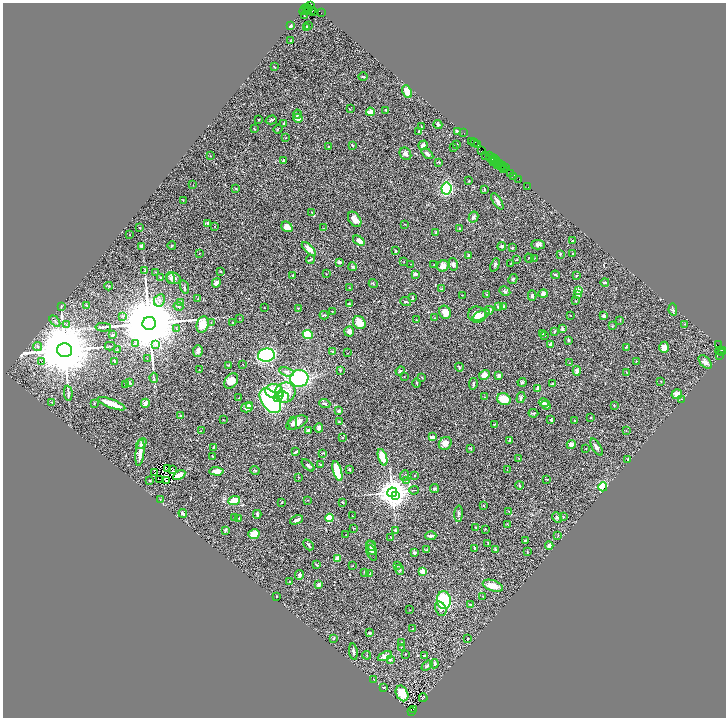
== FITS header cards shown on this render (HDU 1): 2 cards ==
NAXIS1  =                 1447
NAXIS2  =                 1431

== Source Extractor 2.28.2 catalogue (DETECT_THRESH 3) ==
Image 1447 x 1431 px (HDU 1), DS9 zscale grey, zoomed out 1/2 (1 PNG px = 2 x 2 image px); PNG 728 x 720 px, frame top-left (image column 2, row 1430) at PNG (3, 3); each listed source drawn as its Kron ellipse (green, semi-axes under 4 px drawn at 4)
Background 0.811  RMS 0.028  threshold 0.0836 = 3 sigma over >= 5 px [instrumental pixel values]
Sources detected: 434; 48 cannot appear on this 1/2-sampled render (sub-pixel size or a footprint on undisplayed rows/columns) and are neither listed nor drawn; the other 386 listed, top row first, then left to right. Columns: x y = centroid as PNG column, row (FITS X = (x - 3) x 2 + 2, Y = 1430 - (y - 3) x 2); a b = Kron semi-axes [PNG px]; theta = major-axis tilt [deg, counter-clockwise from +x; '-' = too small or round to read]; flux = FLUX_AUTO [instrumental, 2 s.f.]
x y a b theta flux
310 5 2 2 - 44
309 8 4 3 - 600
305 9 6 2 49 120
307 10 2 1 - 71
309 11 2 1 - 130
312 11 2 1 - 67
314 12 2 1 - 24
321 13 2 1 - 43
304 16 2 1 - 3
308 25 3 2 - 3.8
290 26 2 2 - 35
306 28 4 3 - 16
290 41 2 2 - 2
274 67 2 2 - 3.2
363 77 4 2 - 3.5
407 92 6 4 -64 51
350 109 3 2 - 2.2
386 110 3 3 - 6
370 112 4 3 - 52
298 114 4 3 - 10
298 118 5 4 - 30
258 120 2 2 - 2.6
271 120 6 3 17 8.6
284 123 3 2 - 7
438 124 4 4 - 12
421 127 3 2 - 2.9
254 129 3 2 - 4.5
278 129 4 2 - 3.1
419 131 4 2 - 4.1
457 131 4 2 - 12
464 133 2 1 - 25
286 138 2 2 - 2.2
472 141 3 1 - 72
475 142 2 1 - 53
457 144 2 2 - 6.1
352 145 3 3 - 4.3
423 145 5 4 - 14
478 145 3 1 - 57
328 147 3 2 - 2.4
453 148 3 1 - 1.9
481 151 2 1 - 30
405 154 6 5 - 20
427 154 7 3 -38 12
489 155 3 2 - 55
211 156 2 1 - 1.8
485 156 2 1 - 42
491 157 4 2 - 180
492 159 3 2 - 110
494 159 2 2 - 75
495 160 2 1 - 100
284 161 3 3 - 9.8
494 161 2 1 - 23
439 162 3 2 - 4.7
496 163 2 1 - 100
500 163 2 1 - 37
502 165 2 2 - 91
498 166 2 2 - 110
500 166 3 1 - 110
503 168 2 1 - 77
505 168 4 1 - 94
511 173 3 2 - 110
514 177 4 2 - 59
519 179 3 2 - 43
469 181 2 2 - 4.4
193 185 2 1 - 1.6
528 187 2 1 - 100
446 188 6 5 - 470
236 189 3 2 - 4.5
485 189 3 2 - 4.3
183 201 3 2 - 2.9
497 201 9 3 -56 23
312 212 2 2 - 3.7
473 217 5 4 - 9
355 219 8 5 -55 34
208 223 3 3 - 7.3
405 224 2 2 - 2.3
215 226 2 1 - 1.7
287 227 6 5 - 41
140 228 2 2 - 4.4
324 228 2 2 - 2.8
459 229 3 3 - 4.8
435 233 3 3 - 4.2
130 235 2 1 - 1.2
572 240 3 2 - 3.7
359 241 6 4 -34 37
538 245 7 4 -3 13
141 246 3 3 - 11
172 246 4 2 - 4.7
502 246 4 4 - 6.8
513 248 3 2 - 5
309 249 9 4 -44 33
395 251 2 2 - 7.5
199 253 2 2 - 1.7
560 254 3 3 - 5.2
573 254 2 2 - 2.6
469 256 2 2 - 18
529 258 5 2 - 3.6
535 258 2 1 - 2
517 259 4 3 - 3.4
310 260 4 2 - 4
339 262 3 3 - 8.9
404 262 2 1 - 1.3
510 263 2 2 - 1.5
411 264 2 2 - 1.7
453 264 6 4 -77 15
434 265 2 2 - 2.1
495 265 7 3 69 9.9
443 266 6 5 - 39
353 267 4 2 - 6.7
145 271 3 2 - 3.3
220 271 2 2 - 2.4
156 272 3 2 - 2.5
326 274 3 2 - 1.8
415 274 3 2 - 21
293 275 3 2 - 7
555 275 4 3 - 6.3
576 275 2 2 - 1.8
161 278 3 2 - 5.3
170 278 6 3 -74 9
173 278 7 5 -12 17
513 279 5 3 - 7.3
605 282 4 2 - 6.3
216 283 5 3 - 17
373 284 4 3 - 5.4
109 286 4 2 - 4.4
184 287 7 3 -74 8.9
349 287 3 1 - 2.3
441 289 3 2 - 2.9
505 291 5 4 - 8.6
578 291 3 2 - 180
543 294 5 4 - 15
462 295 2 1 - 1.4
487 295 3 2 - 4.3
577 295 3 2 - 14
532 296 5 3 - 11
412 298 4 3 - 4.5
198 299 2 2 - 2
159 300 6 5 - 18
576 301 2 2 - 2.5
406 302 6 2 -20 6
181 303 3 3 - 12
349 304 3 3 - 3.9
86 305 3 2 - 2.4
61 306 4 2 - 2.9
178 306 5 3 - 7.1
264 307 2 1 - 1.6
498 307 2 2 - 17
503 307 2 2 - 3
298 308 4 3 - 3.8
489 310 4 4 - 34
673 310 6 3 -79 7.1
332 311 3 2 - 2.9
445 312 7 5 -63 45
324 315 4 2 - 4.4
477 315 9 8 - 53
481 315 9 4 28 24
570 315 3 2 - 2.1
123 316 3 3 - 5.7
604 316 4 3 - 11
239 318 2 2 - 2.4
435 318 3 2 - 3.5
416 320 2 2 - 1.9
620 320 2 2 - 2.3
55 321 6 3 -50 7.8
211 322 2 2 - 2.5
149 323 6 6 - 110000
233 323 3 3 - 7
359 323 7 6 - 67
203 324 8 6 73 110
685 324 3 2 - 2.2
67 325 3 2 - 3.7
612 326 3 2 - 3.3
103 327 8 3 -1 9.4
177 329 3 2 - 2.4
562 329 3 2 - 15
349 331 5 4 - 23
554 331 2 2 - 6
308 334 5 4 - 190
543 334 2 2 - 2.2
113 335 3 2 - 6.1
545 335 2 2 - 3
568 340 3 2 - 7
135 343 4 2 - 6.7
550 344 3 3 - 11
155 345 3 3 - 6.1
718 345 3 2 - 200
110 346 5 2 - 4.4
37 347 5 4 - 10
626 347 3 2 - 3.7
664 347 5 4 - 27
64 350 7 7 - 64000
117 350 2 2 - 3.9
198 351 6 5 - 18
721 351 5 2 - 620
332 352 3 2 - 9.2
347 353 2 1 - 1.3
721 353 2 1 - 39
266 355 8 6 8 490
720 356 4 1 - 50
147 359 4 2 - 2.3
41 361 3 2 - 6.8
115 361 3 2 - 5.4
636 361 2 2 - 2.8
705 362 8 5 -48 21
570 363 2 1 - 1.5
228 365 4 2 - 4.6
243 365 2 1 - 1.3
459 367 4 2 - 5.2
199 370 2 2 - 1.9
340 370 3 3 - 4.6
400 371 5 3 - 7.9
577 371 5 4 - 22
287 372 7 4 -17 23
627 373 3 2 - 2.8
484 375 5 4 - 49
499 376 3 2 - 26
404 377 2 1 - 1.7
422 377 4 2 - 3
154 378 5 2 - 5.1
299 378 9 8 - 450
231 381 8 6 55 52
661 381 3 2 - 2.8
522 382 4 3 - 8.8
129 383 4 2 - 8.4
417 383 4 3 - 5.4
552 383 2 2 - 6.5
125 384 4 1 - 2.5
473 384 6 2 82 8
538 389 4 2 - 24
274 391 9 7 -9 140
285 392 10 9 - 140
68 393 8 3 -86 8.7
677 394 5 5 - 35
279 396 6 3 52 69
283 397 6 5 - 39
484 397 2 2 - 2.3
238 398 2 2 - 1.9
521 398 5 4 - 9.9
504 399 7 6 - 92
682 399 3 1 - 2
270 401 14 8 -54 780
52 402 2 2 - 2.5
94 403 2 2 - 5.1
145 403 4 3 - 23
544 403 5 3 - 16
111 404 15 3 -21 93
325 404 6 3 -20 8
249 405 3 2 - 5.7
546 405 5 4 - 17
614 405 3 2 - 3.5
247 408 6 4 14 26
339 411 3 3 - 16
533 413 5 2 - 5
181 416 2 2 - 26
591 417 3 2 - 3.8
223 420 2 1 - 1.6
551 420 2 2 - 11
574 420 2 2 - 5.1
339 422 3 2 - 7.1
293 423 6 4 85 12
297 423 11 6 25 51
494 424 2 2 - 6.1
319 428 5 4 - 18
201 431 2 1 - 1.4
308 431 4 3 - 11
626 431 2 2 - 1.7
433 437 3 3 - 26
343 438 3 2 - 2.2
509 440 3 2 - 4.2
445 443 7 6 - 28
141 444 6 4 43 11
571 445 5 3 - 36
214 447 3 2 - 3.9
596 447 9 4 -59 19
470 448 4 3 - 3.9
586 448 2 2 - 2.1
295 452 3 2 - 9.8
140 453 13 3 83 61
323 453 3 2 - 3.9
212 456 2 1 - 2.3
382 457 8 4 -72 120
519 459 2 2 - 1.8
628 459 2 2 - 3.3
308 465 8 3 -43 9.3
321 465 4 3 - 4.6
167 468 2 1 - 1.2
173 469 2 1 - 5.2
349 469 3 2 - 4.4
507 469 2 2 - 2
255 470 5 3 - 5
216 471 7 4 -3 39
337 471 10 4 -73 210
155 473 2 1 - 1.8
179 475 6 3 31 22
404 475 5 2 - 3.9
415 475 2 2 - 1.7
298 477 3 2 - 2.8
160 479 2 1 - 1.6
547 479 3 2 - 3.4
167 480 2 1 - 1.4
150 481 2 2 - 5
406 481 3 3 - 4.7
519 485 4 2 - 3.9
603 487 4 4 - 210
435 489 4 3 - 9.2
414 490 5 2 - 4.1
392 492 5 4 - 12000
395 496 4 3 - 490
160 500 2 2 - 1.8
308 500 2 2 - 2.3
234 501 6 4 22 89
282 502 2 2 - 4.7
343 502 3 3 - 3.7
484 505 2 2 - 3.4
509 511 3 2 - 1.8
183 513 4 2 - 11
257 514 4 2 - 7.9
459 514 8 3 87 12
352 516 3 2 - 1.9
235 517 2 2 - 4.7
557 517 6 4 -50 8.6
563 517 2 2 - 2.2
239 518 2 2 - 1.9
329 518 4 4 - 99
296 520 7 2 24 18
507 524 3 2 - 2.7
476 527 3 2 - 2.7
353 528 2 1 - 1.6
485 529 2 1 - 1.5
225 530 3 3 - 9.1
395 530 4 3 - 8.2
254 534 6 5 - 55
346 535 2 1 - 1.7
558 535 3 2 - 2.1
431 536 5 2 - 20
391 537 2 2 - 2.2
525 540 2 2 - 4.3
488 543 4 2 - 3.5
308 545 6 2 -47 9.7
371 546 5 3 - 14
549 546 4 4 - 23
371 548 7 5 -76 22
475 548 3 2 - 5.8
496 549 4 2 - 6.4
426 550 4 2 - 3.5
527 552 4 2 - 2.8
372 553 8 4 -69 7.6
414 553 3 3 - 12
338 558 3 3 - 37
316 565 4 2 - 4.3
353 565 3 2 - 2.3
398 565 4 3 - 4.7
400 570 5 4 - 8.2
422 571 3 2 - 58
364 572 3 3 - 3.5
370 573 2 2 - 2.3
299 575 5 3 - 23
290 582 3 2 - 6.8
318 585 3 3 - 8.6
493 586 10 5 -19 54
277 596 2 2 - 3.1
483 597 4 2 - 4
444 600 9 7 -84 260
470 604 2 2 - 3.8
441 609 8 5 -66 31
410 610 3 1 - 1.8
413 628 2 2 - 3.7
369 633 4 3 - 7.2
333 639 4 3 - 3.8
468 639 3 2 - 4.9
401 643 2 2 - 4.8
401 647 2 2 - 2.7
353 652 8 3 -82 17
405 654 3 2 - 1.9
367 655 4 2 - 4.5
385 656 7 4 24 28
425 656 3 2 - 7.9
390 659 3 3 - 12
434 664 4 2 - 5.7
427 666 6 3 39 9.1
373 680 2 1 - 1.8
384 687 3 3 - 4.9
402 693 8 6 -64 51
423 698 4 1 - 4.5
413 709 2 1 - 64
411 711 3 2 - 400
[48 sub-pixel or undisplayed-footprint detections neither listed nor drawn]